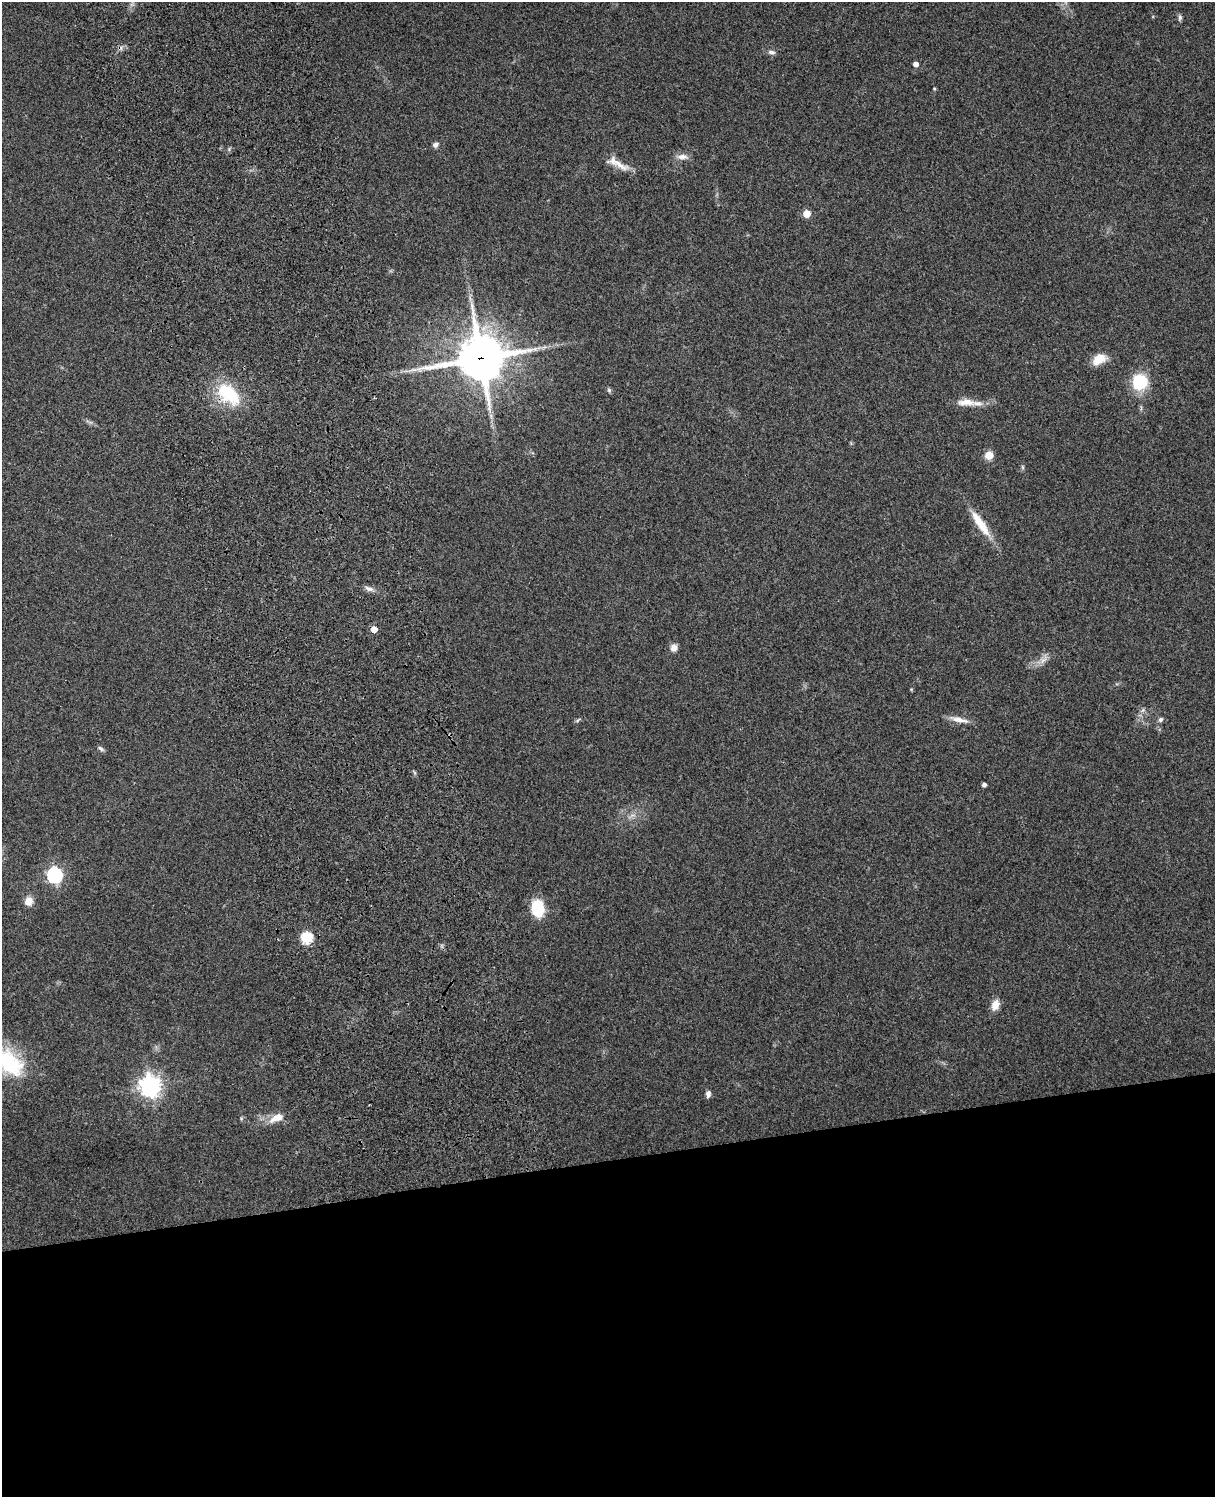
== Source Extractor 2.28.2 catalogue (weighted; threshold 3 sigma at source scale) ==
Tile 11 of 4 x 3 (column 3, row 3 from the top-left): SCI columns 2543-3755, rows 165-1659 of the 5087 x 4928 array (HDU 1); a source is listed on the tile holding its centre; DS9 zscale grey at full resolution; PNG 1217 x 1499 px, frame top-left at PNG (2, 2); no overlay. Shown black and unused: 22% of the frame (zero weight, under 3 of 4 exposures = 6% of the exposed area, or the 3 px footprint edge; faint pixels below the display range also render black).
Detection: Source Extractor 2.28.2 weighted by HDU 2 'WHT'; one run over the whole footprint, this tile lists its part. Background 0.281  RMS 0.0092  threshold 0.0415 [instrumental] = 3 sigma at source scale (4.5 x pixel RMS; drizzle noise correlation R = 1.50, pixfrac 1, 0.05/0.05 arcsec/px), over >= 5 px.
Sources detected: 38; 1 cosmic-ray / hot-pixel residue — not listed; the other 37 listed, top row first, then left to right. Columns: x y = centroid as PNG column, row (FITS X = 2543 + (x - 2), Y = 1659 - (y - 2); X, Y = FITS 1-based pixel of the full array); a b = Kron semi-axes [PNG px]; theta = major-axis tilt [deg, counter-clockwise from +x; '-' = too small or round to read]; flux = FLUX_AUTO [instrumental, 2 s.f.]
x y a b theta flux
1180 18 9 5 85 2.1
771 52 10 6 -11 3.2
915 64 5 4 - 5.3
934 89 5 3 - 0.78
435 145 7 5 32 3.3
682 157 15 7 -2 5.9
619 164 30 8 -30 12
807 214 5 5 - 20
481 358 17 16 - 3000
1099 359 17 11 28 13
1140 382 16 16 - 38
609 390 6 5 - 1.6
229 394 35 20 -42 46
966 402 27 10 -1 12
491 416 7 4 -73 2.3
989 455 5 5 - 28
1023 467 6 4 -88 1.3
980 524 40 9 -56 22
369 589 13 6 -19 4.2
374 629 5 5 - 10
674 648 9 8 - 5.5
1043 660 15 6 49 5.7
1143 710 6 5 - 2
1160 719 5 5 - 2.6
578 720 8 4 42 1.4
959 720 26 7 -13 8.1
101 749 9 5 -37 2.2
984 784 4 4 - 3.1
54 875 7 6 - 210
29 901 10 9 - 8
538 908 15 11 -83 37
307 938 6 6 - 87
995 1005 13 9 69 8.5
8 1062 43 25 -34 73
150 1086 8 7 - 620
708 1094 8 6 80 3.3
277 1118 20 9 22 12
Overlapping masked pixels (flux is a lower limit): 2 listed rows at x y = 481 358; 229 394
Isophote crosses this tile's border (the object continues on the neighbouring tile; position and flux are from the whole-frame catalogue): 1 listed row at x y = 8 1062